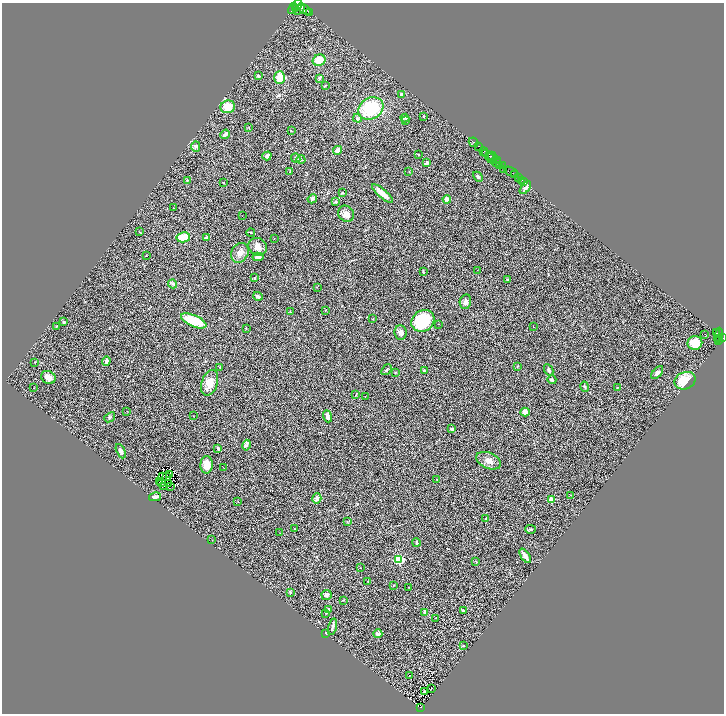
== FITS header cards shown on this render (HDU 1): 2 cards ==
NAXIS1  =                 1444
NAXIS2  =                 1423

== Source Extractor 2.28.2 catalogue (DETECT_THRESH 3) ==
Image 1444 x 1423 px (HDU 1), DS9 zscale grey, zoomed out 1/2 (1 PNG px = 2 x 2 image px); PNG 726 x 716 px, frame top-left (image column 1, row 1422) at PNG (2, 3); each listed source drawn as its Kron ellipse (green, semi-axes under 4 px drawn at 4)
Background 0.976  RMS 0.066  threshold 0.198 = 3 sigma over >= 5 px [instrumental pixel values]
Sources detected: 211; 43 cannot appear on this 1/2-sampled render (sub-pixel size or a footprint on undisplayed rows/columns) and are neither listed nor drawn; the other 168 listed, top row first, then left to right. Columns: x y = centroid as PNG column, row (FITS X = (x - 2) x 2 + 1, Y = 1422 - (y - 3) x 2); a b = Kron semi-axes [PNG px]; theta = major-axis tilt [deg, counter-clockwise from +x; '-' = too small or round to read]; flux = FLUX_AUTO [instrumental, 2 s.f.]
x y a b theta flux
297 5 5 3 - 7800
293 8 6 2 59 2900
296 9 3 3 - 4600
299 9 6 2 37 6300
304 9 7 4 -35 18000
310 12 2 1 - 310
319 60 6 5 - 190
258 76 4 3 - 25
279 78 6 5 - 180
319 78 4 2 - 23
325 86 4 2 - 8.8
401 95 3 3 - 24
228 107 7 6 - 170
371 108 13 10 29 590
423 116 3 2 - 6.4
357 118 4 4 - 21
405 118 4 4 - 16
405 121 3 2 - 8.6
249 128 2 1 - 3.8
292 131 4 2 - 7.2
225 134 5 3 - 51
474 142 5 2 - 1500
196 146 5 4 - 28
478 146 3 2 - 1700
337 150 4 3 - 77
484 152 4 2 - 1800
418 154 3 2 - 5.7
486 154 3 2 - 1700
489 155 2 1 - 400
267 156 4 4 - 45
493 157 5 2 - 980
296 158 5 4 - 20
490 158 5 2 - 300
301 159 4 4 - 17
498 161 2 1 - 830
496 162 2 2 - 870
427 163 2 2 - 120
499 165 3 2 - 790
503 165 2 2 - 1200
503 169 4 2 - 470
290 171 3 2 - 6.4
409 172 2 2 - 4.5
511 172 8 2 -26 370
515 175 2 2 - 1700
478 177 5 4 - 33
518 177 2 2 - 330
187 180 3 3 - 14
522 180 2 1 - 95
524 181 2 1 - 53
223 183 2 2 - 8.7
525 188 7 3 50 33
342 193 3 2 - 11
382 194 13 3 -42 130
312 199 5 4 - 34
447 199 4 3 - 61
335 202 3 3 - 21
173 208 2 1 - 3.6
346 214 8 7 - 70
242 216 2 1 - 2.9
140 232 3 2 - 5.6
251 232 4 2 - 11
183 237 6 5 - 210
207 238 3 2 - 71
274 238 2 1 - 3.5
258 247 9 8 - 94
240 253 10 8 61 75
146 255 2 2 - 5.4
258 257 6 4 5 38
477 270 2 1 - 2.5
423 271 3 2 - 9.5
255 278 3 3 - 11
507 280 3 2 - 12
172 284 4 3 - 17
317 287 2 1 - 3.1
258 296 5 3 - 31
465 302 7 5 77 51
325 310 2 2 - 4.9
290 312 3 2 - 6
373 319 3 2 - 6.3
194 321 13 5 -23 360
423 321 12 10 36 630
64 322 4 4 - 13
439 324 2 2 - 4.3
56 327 3 2 - 8.6
533 327 2 2 - 4.6
246 328 3 2 - 5.9
401 332 7 6 - 57
717 333 3 2 - 440
705 334 2 1 - 11
718 335 8 3 80 880
722 338 2 2 - 1300
720 339 3 2 - 440
718 341 4 3 - 740
695 343 7 7 - 200
106 361 5 3 - 37
35 362 3 2 - 3.7
517 366 3 2 - 7.9
220 367 3 2 - 7.6
386 370 6 3 50 25
424 370 3 2 - 7.3
549 370 6 3 -62 18
395 372 3 2 - 8.7
657 373 7 4 50 43
48 377 7 6 - 110
552 380 4 4 - 27
685 381 11 8 22 310
210 383 13 8 71 170
585 387 5 3 - 18
617 387 3 2 - 5.4
34 388 2 2 - 5.2
356 394 4 2 - 7
365 396 2 1 - 3.2
127 411 2 1 - 3.5
525 412 4 4 - 72
193 416 2 1 - 3.8
327 416 6 3 -69 56
110 417 6 3 39 16
452 429 4 3 - 19
247 445 5 3 - 18
218 449 2 2 - 29
121 451 8 4 -65 40
488 461 13 8 -21 86
207 465 9 6 89 130
224 467 2 1 - 3.2
169 474 3 1 - 6.8
163 476 2 1 - 1.6
166 477 2 1 - 0.29
436 479 2 1 - 6.6
159 482 3 1 - 6.8
162 483 2 2 - 6.9
168 483 2 1 - 1.4
164 486 3 1 - 3.7
170 487 2 1 - 4.6
570 495 3 2 - 4.2
155 497 6 3 14 54
317 499 5 4 - 49
551 500 2 2 - 420
238 502 2 2 - 15
486 519 3 2 - 13
347 522 3 3 - 8.1
294 529 2 2 - 8.4
531 529 5 3 - 18
280 533 2 1 - 4.2
212 540 2 1 - 12
416 542 4 3 - 21
525 556 8 3 -56 96
399 559 3 3 - 1300
476 561 3 2 - 7
361 568 2 1 - 3.9
368 581 2 2 - 5
393 586 3 2 - 8.2
409 587 2 2 - 5.1
290 592 4 3 - 18
327 595 5 5 - 24
343 600 2 2 - 8.6
328 609 2 2 - 100
463 610 3 3 - 22
425 612 4 3 - 38
326 613 3 2 - 7.1
435 618 2 1 - 280
332 627 8 3 75 38
326 633 2 2 - 19
378 634 4 4 - 41
463 646 3 3 - 8.5
409 675 2 1 - 3.1
431 688 2 1 - 5.6
425 692 2 1 - 6.2
420 707 3 2 - 88
At the frame edge (FLAGS 8, measured only in part): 2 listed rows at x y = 297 5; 722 338
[43 sub-pixel or undisplayed-footprint detections neither listed nor drawn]